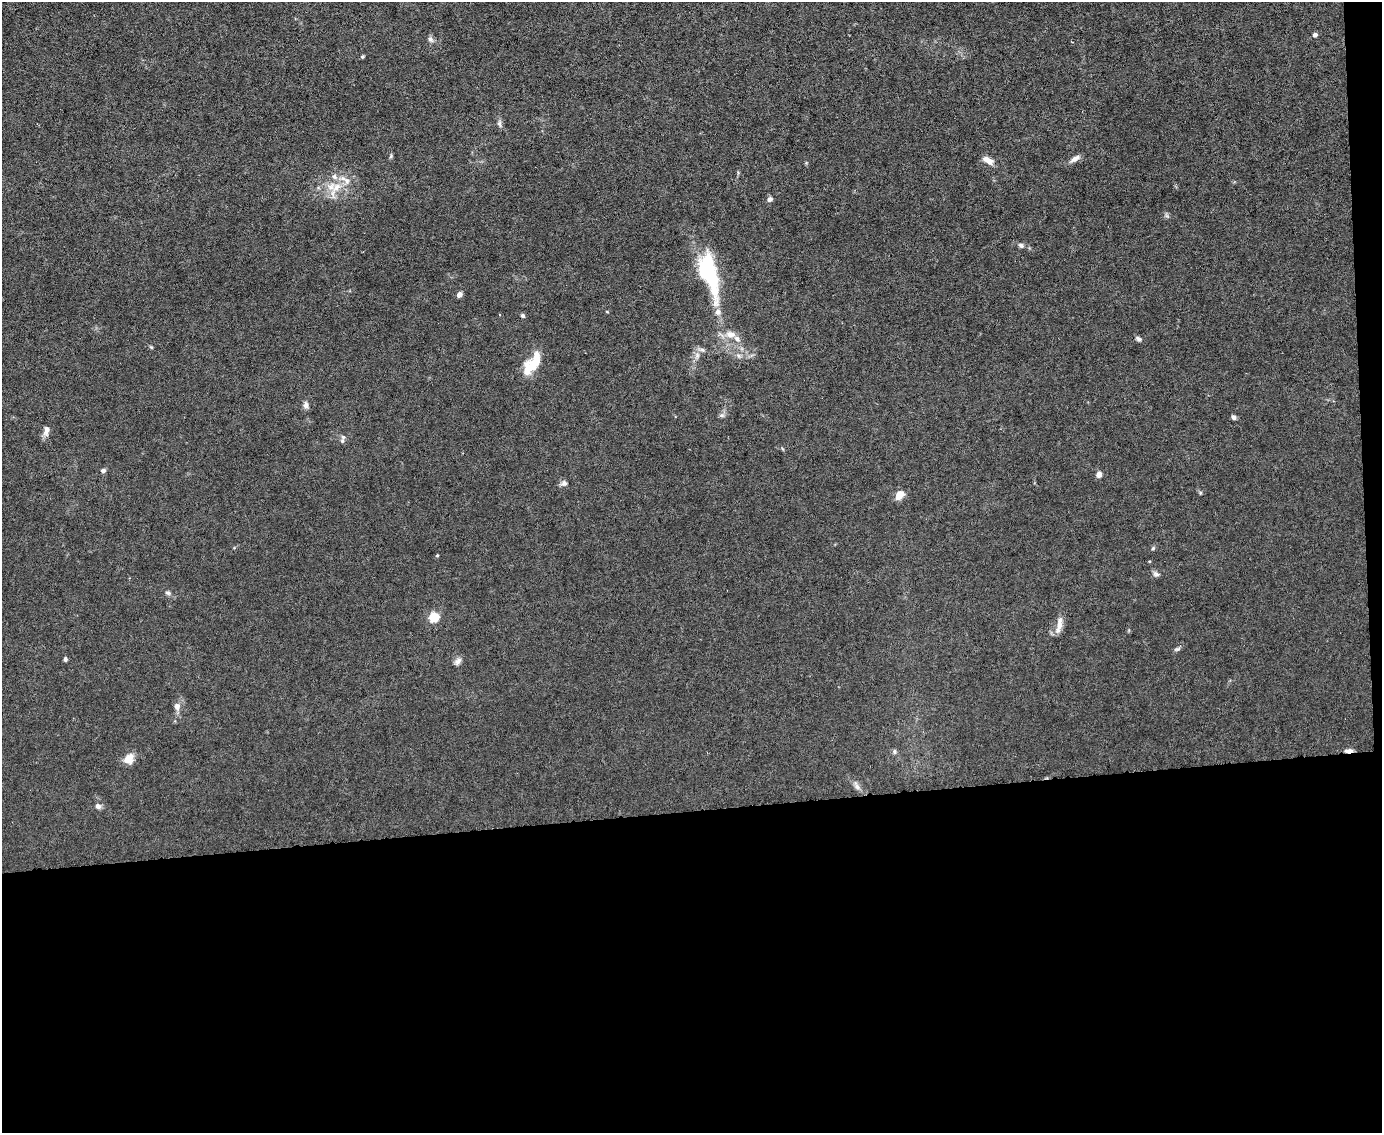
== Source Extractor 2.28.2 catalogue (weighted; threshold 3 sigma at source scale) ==
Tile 12 of 3 x 4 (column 3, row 4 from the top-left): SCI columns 2992-4371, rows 1-1131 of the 4496 x 4523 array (HDU 1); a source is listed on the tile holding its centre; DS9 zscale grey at full resolution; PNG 1384 x 1135 px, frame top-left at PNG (2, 2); no overlay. Shown black and unused: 30% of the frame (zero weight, under 3 of 6 exposures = <1% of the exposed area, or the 3 px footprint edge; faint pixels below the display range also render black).
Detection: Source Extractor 2.28.2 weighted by HDU 2 'WHT'; one run over the whole footprint, this tile lists its part. Background 0.0185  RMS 0.0027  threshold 0.0112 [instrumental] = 3 sigma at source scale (4.09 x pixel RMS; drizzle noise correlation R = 1.36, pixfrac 0.8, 0.05/0.05 arcsec/px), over >= 5 px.
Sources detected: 48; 4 inside a brighter listed object's ellipse — not listed separately; the other 44 listed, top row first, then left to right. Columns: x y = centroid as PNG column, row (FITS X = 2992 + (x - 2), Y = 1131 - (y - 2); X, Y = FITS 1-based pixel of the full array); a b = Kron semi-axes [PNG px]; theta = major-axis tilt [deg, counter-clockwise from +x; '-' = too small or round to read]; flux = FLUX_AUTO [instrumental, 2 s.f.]
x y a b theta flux
1315 35 4 4 - 1.2
430 39 9 7 -56 0.83
362 57 5 4 - 0.33
499 123 10 6 -84 0.79
391 156 7 4 72 0.41
1075 159 14 6 32 1.4
988 160 13 7 -28 2.2
334 176 9 7 -66 1.3
336 187 19 10 34 4.4
770 199 6 5 - 0.86
1021 245 7 6 - 0.71
709 273 54 17 -74 25
459 295 5 4 - 1.5
607 312 4 3 - 0.19
523 315 5 5 - 0.56
730 334 16 10 -4 2.5
1138 339 7 6 - 0.64
151 347 6 4 -44 0.29
697 355 10 6 64 1.2
532 363 30 12 53 7.6
306 405 7 5 -81 1.4
722 415 6 6 - 0.63
1234 417 5 4 - 0.9
46 431 13 7 78 1.5
342 441 8 6 85 0.66
103 471 6 5 - 0.68
1099 475 6 5 - 1.5
564 483 9 7 28 0.95
899 495 10 7 57 2.8
1153 548 6 4 45 0.35
437 555 4 4 - 0.24
1156 574 10 7 -22 0.84
168 593 7 6 - 0.59
434 617 5 5 - 20
1059 625 23 7 78 2.3
1176 649 8 5 18 0.54
65 659 4 4 - 0.64
457 661 11 7 45 1
177 706 8 7 - 1.3
1349 751 10 4 5 1.3
895 752 6 6 - 0.57
128 759 12 10 43 3.1
857 786 14 7 -60 1.2
98 806 7 6 - 1.1
Overlapping masked pixels (flux is a lower limit): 1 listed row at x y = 1349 751